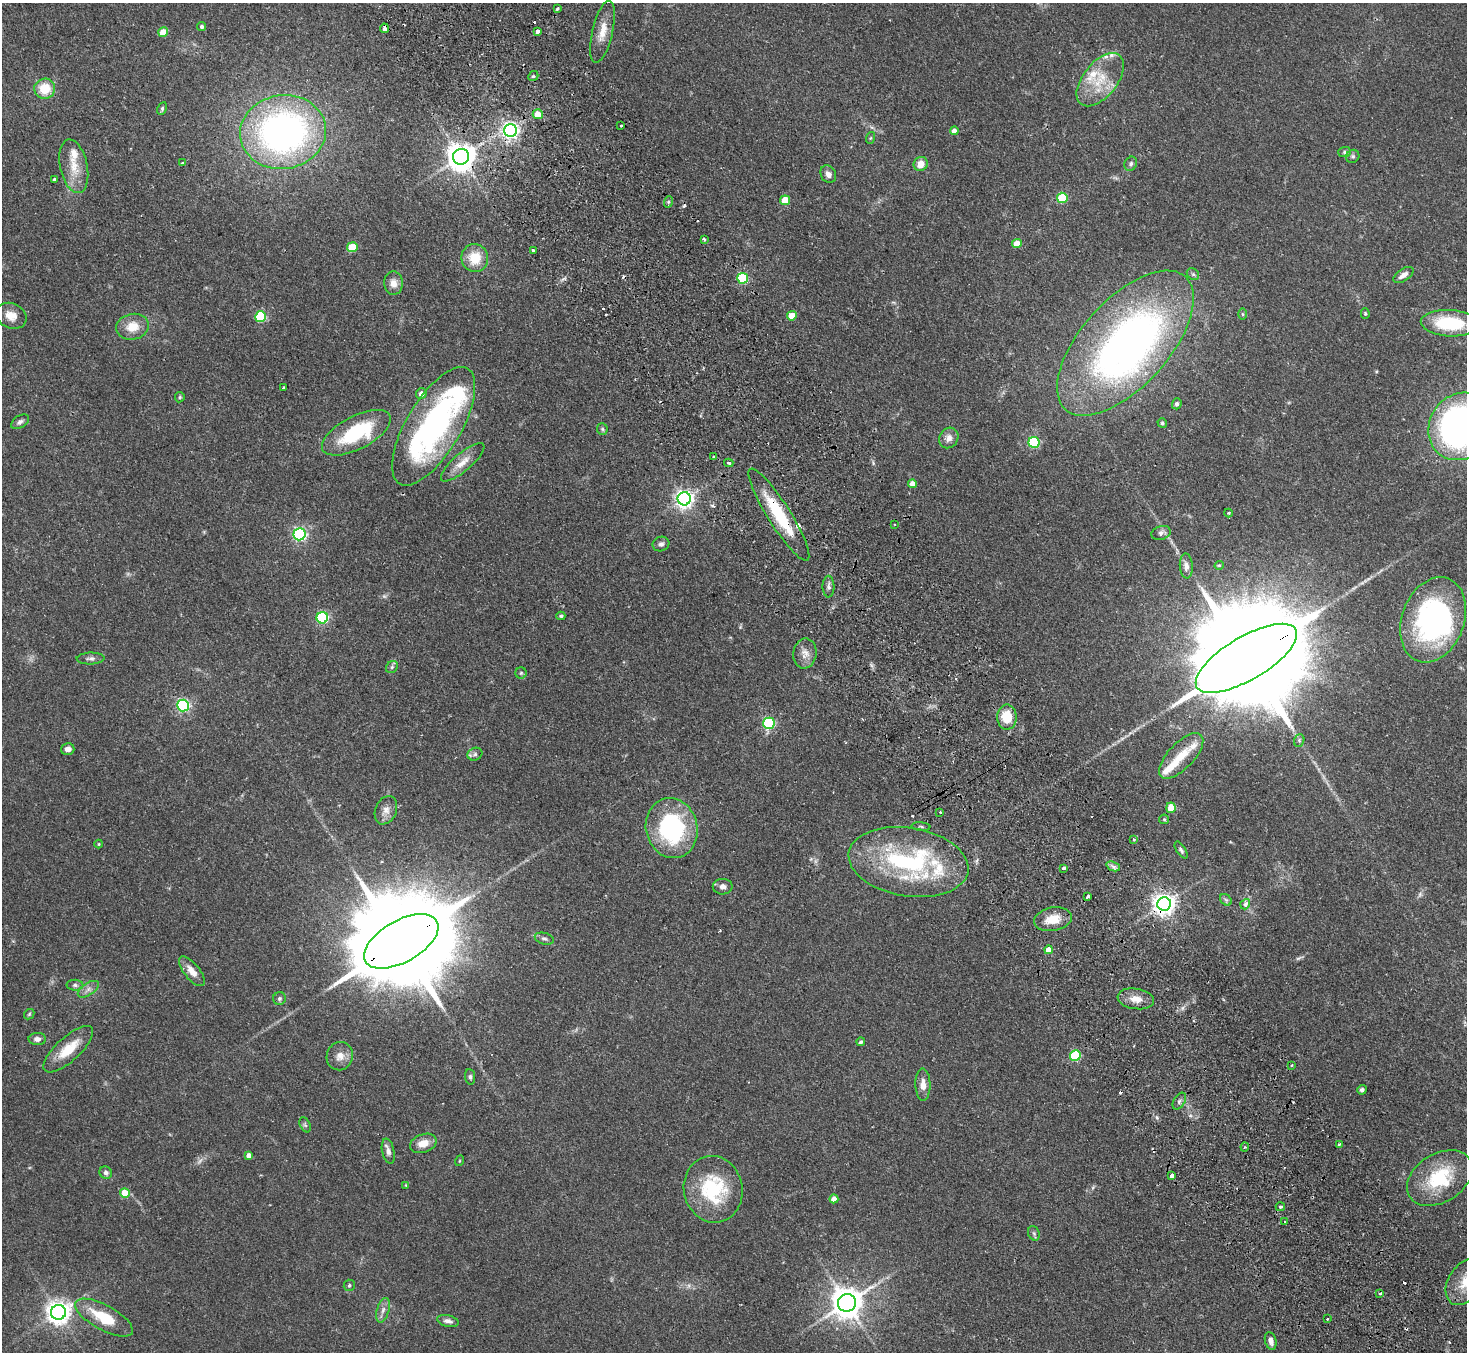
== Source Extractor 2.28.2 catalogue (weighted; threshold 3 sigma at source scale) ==
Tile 6 of 4 x 4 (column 2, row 2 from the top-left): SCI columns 1515-2979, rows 3030-4379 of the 5961 x 5922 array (HDU 1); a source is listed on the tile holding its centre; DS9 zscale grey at full resolution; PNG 1469 x 1354 px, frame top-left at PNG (2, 3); each listed source drawn as its Kron ellipse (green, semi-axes under 4 px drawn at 4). Shown black and unused: <1% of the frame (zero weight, under 2 of 3 exposures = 3% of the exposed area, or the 3 px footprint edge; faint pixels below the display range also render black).
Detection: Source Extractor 2.28.2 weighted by HDU 2 'WHT'; one run over the whole footprint, this tile lists its part. Background 0.0752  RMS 0.0056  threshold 0.0251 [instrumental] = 3 sigma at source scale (4.5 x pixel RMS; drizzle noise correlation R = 1.50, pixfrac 1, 0.05/0.05 arcsec/px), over >= 5 px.
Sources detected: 175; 2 too faint to see at this stretch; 5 inside a brighter object's white glare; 9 cosmic-ray / hot-pixel residue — neither listed nor drawn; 9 inside a brighter listed object's ellipse — not listed separately; the other 150 listed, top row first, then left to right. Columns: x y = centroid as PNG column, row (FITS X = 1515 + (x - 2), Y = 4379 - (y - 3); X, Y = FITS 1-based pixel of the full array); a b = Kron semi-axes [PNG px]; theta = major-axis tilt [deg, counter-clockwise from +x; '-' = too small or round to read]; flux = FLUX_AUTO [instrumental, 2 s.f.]
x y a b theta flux
557 8 3 2 - 0.97
202 26 4 4 - 1.2
384 28 5 3 - 3.1
538 31 3 3 - 11
163 32 5 4 - 12
602 32 32 10 77 8.7
533 76 5 4 - 0.88
1100 80 31 17 51 19
45 89 10 10 - 13
162 108 7 4 65 0.9
538 114 5 5 - 9.1
621 125 3 3 - 1.1
510 131 6 6 - 200
954 131 4 4 - 3.4
283 132 43 37 9 210
870 138 6 4 70 0.66
1345 152 6 5 - 1.1
1353 156 7 6 - 1.3
461 157 8 8 - 710
182 163 4 3 - 0.69
921 164 7 6 - 6
1131 164 7 6 - 1.4
74 166 27 13 -78 11
828 174 9 7 -59 2.8
55 179 3 3 - 1.4
1062 198 5 5 - 27
785 200 5 5 - 13
668 202 6 3 71 0.7
704 239 4 3 - 1.1
1017 243 5 4 - 8.6
352 247 5 5 - 20
533 250 4 3 - 1.9
475 258 14 13 - 13
1193 274 7 5 -42 1.2
1403 275 11 6 34 3.3
743 278 5 5 - 41
393 283 12 9 -86 4.3
1365 313 5 4 - 0.66
1242 314 5 4 - 0.66
11 316 16 12 -23 6
792 316 5 4 - 8.2
261 317 5 5 - 41
1450 323 29 13 -3 33
132 327 16 13 12 9.4
1125 343 90 43 48 280
283 388 3 3 - 1.5
421 394 5 5 - 3.2
180 397 5 5 - 0.75
1177 404 5 4 - 1.2
20 422 10 6 33 1.7
1162 423 5 4 - 0.87
434 426 67 27 59 130
1460 426 35 30 58 210
602 429 6 5 - 0.93
356 433 38 16 27 42
949 438 11 9 56 3.7
1034 442 5 5 - 48
713 457 3 3 - 1.3
463 462 27 9 41 7.2
729 463 4 3 - 0.91
912 484 4 4 - 4.5
684 499 6 6 - 260
1228 513 4 4 - 0.54
779 515 54 11 -58 32
895 524 2 2 - 0.55
1161 533 10 7 17 2.1
299 534 6 6 - 100
661 544 8 7 - 1.7
1219 565 4 4 - 0.65
1186 566 12 6 -86 2.6
828 587 11 6 -89 1.6
561 616 4 4 - 0.87
322 618 6 5 - 70
1433 620 44 31 69 110
805 653 15 11 81 4.9
91 658 14 6 1 2
1246 658 57 21 30 26000
392 667 6 5 - 1.1
521 673 6 5 - 0.92
183 705 6 6 - 95
1007 717 12 9 89 13
769 723 6 5 - 66
1299 740 6 5 - 0.91
68 749 6 5 - 3.2
475 754 7 6 - 1.5
1181 756 29 13 46 11
1171 808 5 4 - 9.1
386 810 15 10 66 4.2
940 812 3 3 - 1.5
1164 819 5 4 - 0.65
921 827 9 4 -5 0.86
672 828 30 25 -75 69
1134 839 3 3 - 0.92
99 844 4 4 - 0.47
1181 850 9 4 -57 1.2
908 862 60 34 -9 83
1113 866 7 4 -20 1.6
1063 868 3 3 - 1.9
723 887 10 8 1 2.4
1088 897 4 3 - 2.7
1226 900 7 5 -44 1.3
1164 904 7 7 - 420
1245 904 5 4 - 3
1053 919 19 11 10 11
544 939 10 5 -16 1.7
401 941 41 21 29 17000
1048 950 4 4 - 7.9
192 971 18 7 -52 5.8
75 985 8 5 -1 1.4
88 989 12 6 34 2.5
279 998 6 6 - 1.2
1136 999 18 10 -9 6.1
29 1014 6 4 47 0.78
37 1039 8 6 0 2.2
861 1042 4 3 - 0.85
68 1049 32 12 42 14
340 1056 14 13 - 5.1
1075 1056 5 5 - 39
1292 1065 3 2 - 1.1
470 1077 8 5 -83 1.2
923 1084 16 7 -89 5.1
1362 1090 5 4 - 1.5
1179 1101 9 5 59 1.5
305 1125 8 5 -64 1.1
423 1143 14 9 20 6.1
1339 1144 4 3 - 1.7
1245 1147 4 4 - 0.69
388 1151 13 6 -77 2.6
249 1156 4 4 - 3.1
459 1161 5 3 - 0.51
106 1173 6 6 - 1.6
1172 1176 3 3 - 37
1440 1178 35 24 32 30
406 1185 4 3 - 0.52
713 1189 33 29 -78 39
125 1193 5 5 - 13
834 1199 4 4 - 4.7
1280 1207 5 3 - 0.78
1285 1222 3 2 - 0.82
1034 1233 7 5 -69 1.1
1465 1282 25 16 58 13
349 1285 6 5 - 1
1379 1294 4 3 - 0.76
847 1303 9 8 - 980
383 1310 12 6 73 2.8
58 1312 7 7 - 470
104 1318 32 12 -29 20
1327 1319 4 2 - 0.51
448 1321 11 5 -14 2.4
1271 1341 9 5 -75 2.5
Overlapping masked pixels (flux is a lower limit): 7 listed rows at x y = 384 28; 510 131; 461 157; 779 515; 1246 658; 1164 904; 401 941
Isophote crosses this tile's border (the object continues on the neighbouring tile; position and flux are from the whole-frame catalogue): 2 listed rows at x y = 1460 426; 1465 1282